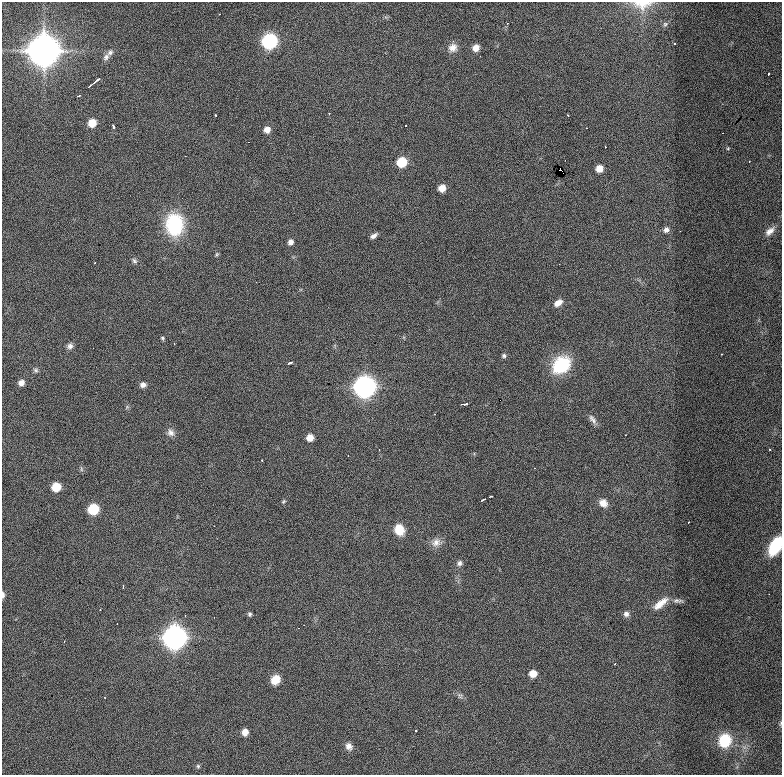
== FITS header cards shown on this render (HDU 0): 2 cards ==
NAXIS1  =                  780 / length of data axis 1
NAXIS2  =                  773 / length of data axis 2

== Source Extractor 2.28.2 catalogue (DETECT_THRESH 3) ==
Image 780 x 773 px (HDU 0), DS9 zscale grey, 1 PNG px = 1 image px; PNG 784 x 777 px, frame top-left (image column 1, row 773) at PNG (2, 2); no overlay
Background 1120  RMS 27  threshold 81.3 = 3 sigma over >= 5 px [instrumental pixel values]
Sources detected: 91; all 91 listed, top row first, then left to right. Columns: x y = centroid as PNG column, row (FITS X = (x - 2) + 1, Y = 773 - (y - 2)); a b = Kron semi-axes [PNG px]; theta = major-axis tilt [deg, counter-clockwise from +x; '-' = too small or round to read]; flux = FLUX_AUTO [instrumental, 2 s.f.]
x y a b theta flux
642 4 27 14 2 3.7e+04
665 24 7 6 - 3.9e+03
269 41 8 7 - 4.1e+05
675 44 3 3 - 1.1e+04
453 48 12 11 - 1.5e+04
476 48 7 6 - 1.7e+04
43 51 12 11 - 3.9e+06
110 52 9 7 50 6.3e+03
106 57 12 7 58 7.9e+03
768 74 3 2 - 1.8e+03
94 82 13 2 39 9.9e+03
78 96 4 3 - 1.9e+03
329 113 3 2 - 1.7e+03
215 115 3 3 - 4.4e+03
568 115 3 2 - 2.6e+03
92 123 7 6 - 3.4e+04
113 126 5 3 - 7.9e+03
406 126 3 2 - 1.6e+03
267 130 6 6 - 1.4e+04
605 146 2 2 - 1.6e+03
728 148 5 3 - 1.6e+03
185 156 2 2 - 8.8e+02
565 160 2 2 - 1.0e+03
402 162 7 6 - 7.9e+04
749 162 2 2 - 1.2e+03
599 169 6 6 - 2.1e+04
561 170 7 3 -49 2.1e+05
442 188 6 6 - 2.0e+04
174 224 20 16 -87 1.5e+05
666 230 7 7 - 8.0e+03
680 231 2 2 - 9.6e+02
770 231 14 8 43 1.3e+04
374 236 8 4 36 6.7e+03
290 242 6 5 - 8.5e+03
217 254 5 5 - 2.5e+03
134 261 8 6 -53 4.4e+03
95 263 3 2 - 1.9e+03
256 282 2 2 - 9.0e+02
558 303 11 7 35 1.2e+04
162 338 6 4 -49 2.7e+03
174 343 3 2 - 1.6e+03
70 346 8 7 - 6.6e+03
722 354 3 2 - 2.3e+03
504 356 6 6 - 4.0e+03
290 363 5 3 - 6.5e+03
561 365 23 18 42 8.3e+04
36 370 7 6 - 3.9e+03
21 383 6 5 - 1.2e+04
143 385 6 6 - 8.9e+03
365 387 9 8 - 1.4e+06
500 400 2 2 - 3.0e+04
465 404 7 2 1 8.0e+03
434 414 3 2 - 1.7e+03
592 419 15 6 -55 8.3e+03
171 433 11 9 -55 9.0e+03
625 435 2 2 - 1.3e+03
310 438 6 6 - 1.9e+04
770 449 3 2 - 3.2e+03
348 455 2 2 - 1.1e+03
262 460 3 3 - 3.1e+03
81 469 7 4 -89 3.0e+03
56 487 7 6 - 4.9e+04
490 496 4 2 - 2.2e+03
483 499 4 2 - 2.6e+03
283 501 6 4 45 2.4e+03
603 503 10 9 - 1.5e+04
93 509 7 7 - 1.0e+05
688 522 2 2 - 1.4e+03
399 530 10 8 -67 3.8e+04
436 542 13 10 27 1.3e+04
775 546 17 9 62 8.2e+04
459 563 7 6 - 6.0e+03
123 587 4 2 - 6.5e+03
3 595 7 3 90 6.5e+03
677 601 15 6 -1 6.8e+03
660 603 23 8 39 2.3e+04
100 609 3 2 - 1.6e+03
250 614 5 4 - 3.5e+03
626 614 7 7 - 7.6e+03
174 638 9 9 - 1.8e+06
64 641 3 2 - 1.3e+03
615 664 2 2 - 1.5e+03
533 674 6 6 - 2.5e+04
275 680 10 8 46 2.6e+04
460 696 8 6 -63 4.7e+03
780 723 7 3 80 2.3e+03
415 730 3 3 - 1.2e+04
245 732 6 6 - 1.7e+04
725 741 11 10 - 7.3e+04
349 746 9 8 - 9.1e+03
198 766 6 5 - 3.0e+03
At the frame edge (FLAGS 8, measured only in part): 4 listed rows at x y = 642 4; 775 546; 3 595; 780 723